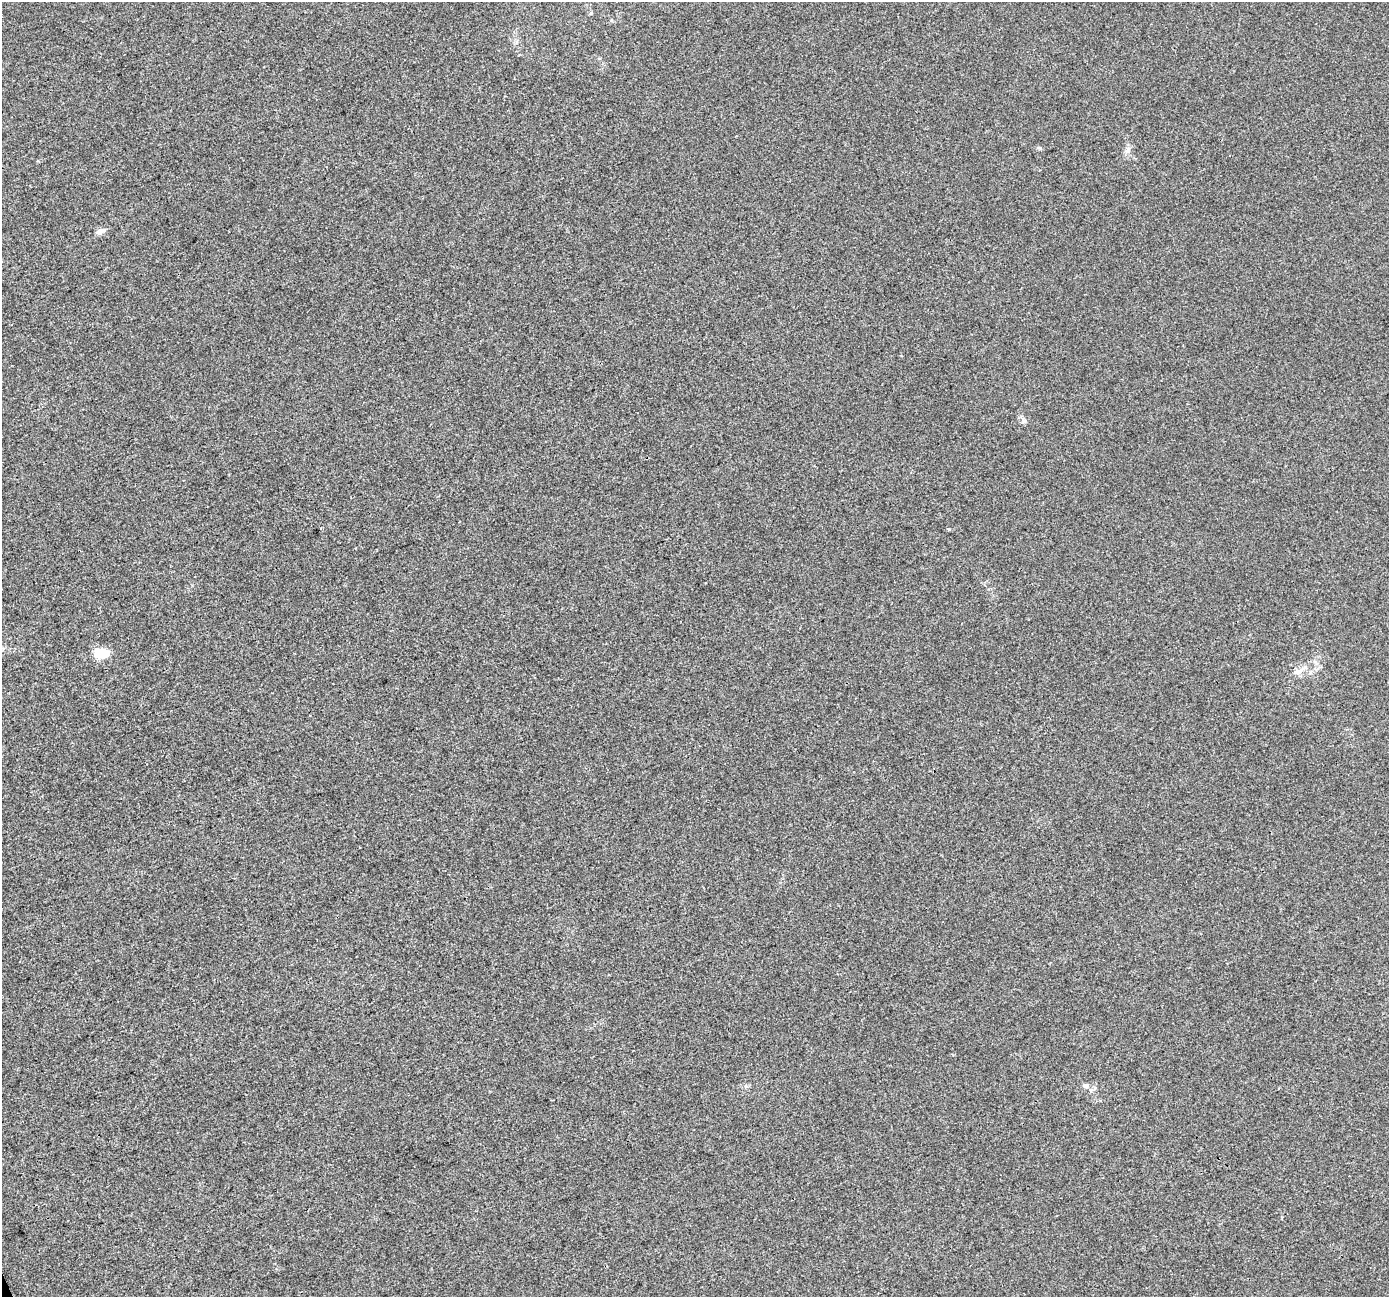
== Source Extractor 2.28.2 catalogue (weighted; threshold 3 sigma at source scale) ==
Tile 7 of 4 x 4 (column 3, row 2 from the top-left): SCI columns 2797-4183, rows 2750-4044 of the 5589 x 5441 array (HDU 1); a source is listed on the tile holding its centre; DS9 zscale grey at full resolution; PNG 1391 x 1299 px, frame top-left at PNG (2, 2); no overlay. Shown black and unused: <1% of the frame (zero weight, under 3 of 4 exposures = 2% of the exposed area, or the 3 px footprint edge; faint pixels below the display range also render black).
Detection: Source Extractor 2.28.2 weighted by HDU 2 'WHT'; one run over the whole footprint, this tile lists its part. Background 4.06e-04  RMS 0.0029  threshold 0.0129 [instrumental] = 3 sigma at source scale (4.5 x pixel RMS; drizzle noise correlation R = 1.50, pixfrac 1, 0.0396/0.0396 arcsec/px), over >= 5 px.
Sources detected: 7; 1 inside a brighter object's white glare — not listed; the other 6 listed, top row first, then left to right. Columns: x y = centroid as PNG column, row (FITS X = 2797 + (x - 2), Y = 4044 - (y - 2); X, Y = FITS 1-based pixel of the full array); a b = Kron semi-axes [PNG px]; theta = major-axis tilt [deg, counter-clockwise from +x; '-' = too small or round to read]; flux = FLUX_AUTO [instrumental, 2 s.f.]
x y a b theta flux
1128 150 7 5 47 0.71
100 231 13 6 17 1.3
1024 421 6 6 - 0.65
949 529 4 3 - 0.26
98 652 12 10 -4 5
1297 672 13 6 12 1.4